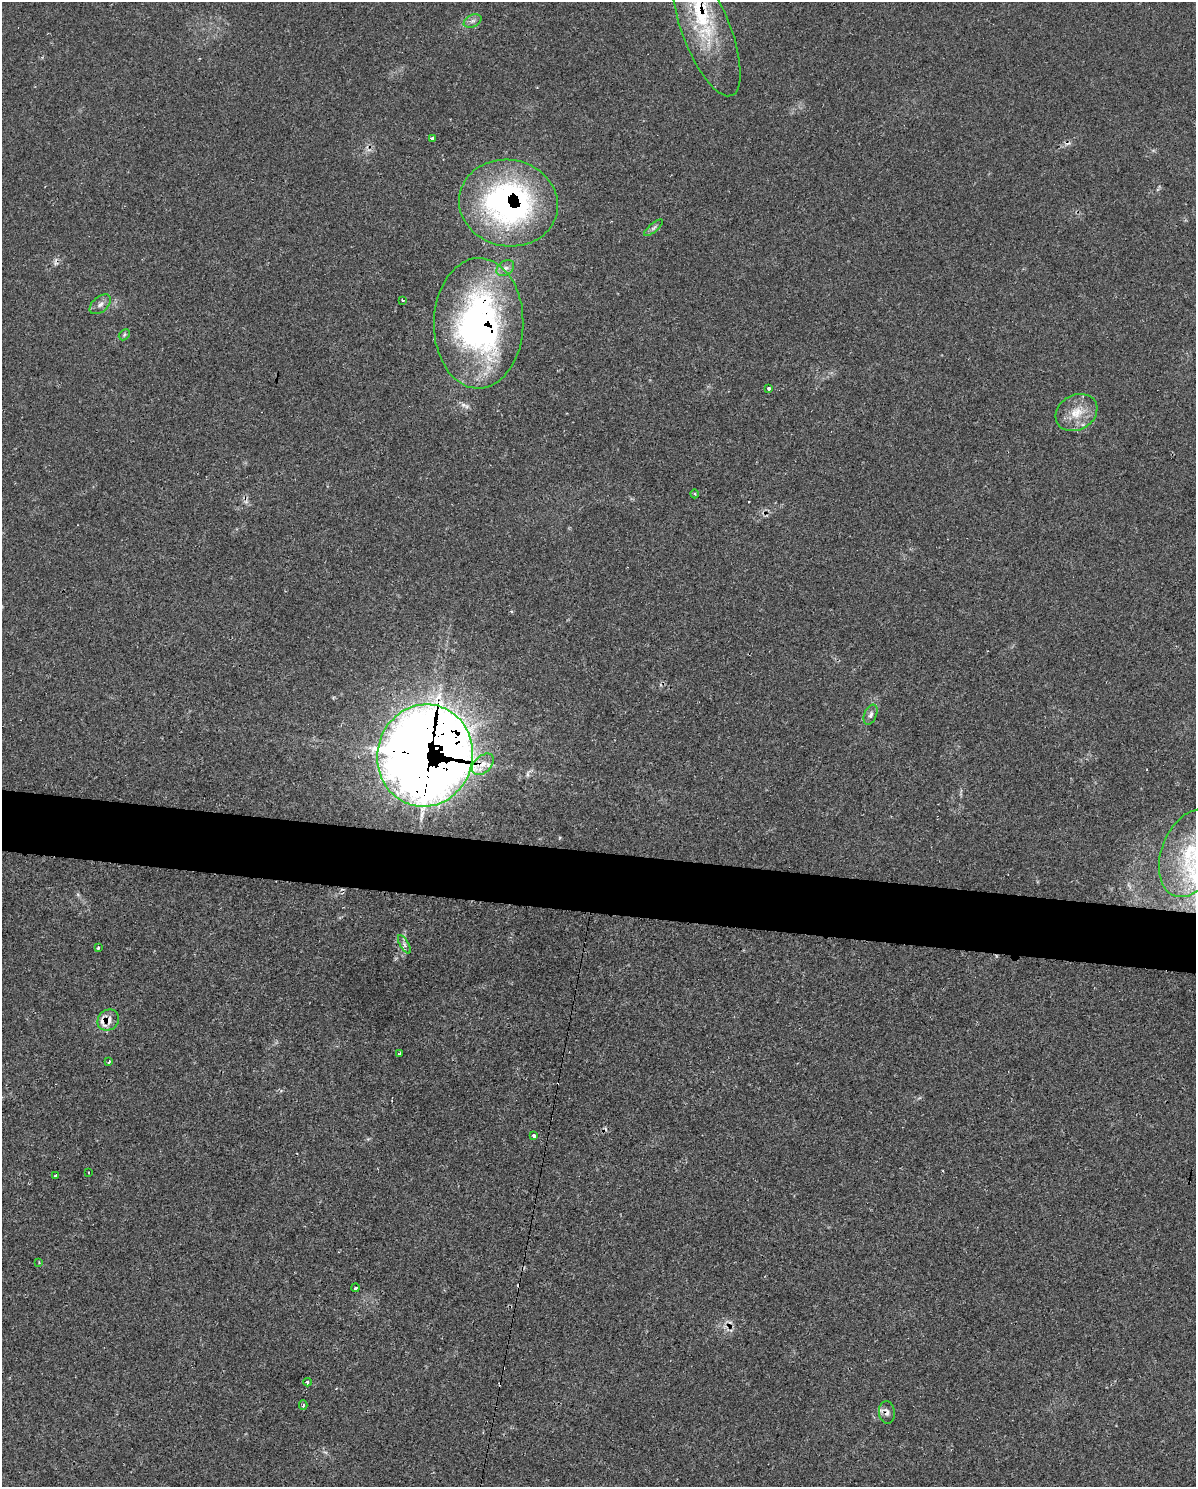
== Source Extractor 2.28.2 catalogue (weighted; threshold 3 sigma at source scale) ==
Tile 7 of 4 x 3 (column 3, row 2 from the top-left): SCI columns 2396-3589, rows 1725-3209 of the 4834 x 4855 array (HDU 1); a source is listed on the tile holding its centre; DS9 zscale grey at full resolution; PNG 1198 x 1489 px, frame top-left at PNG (2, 2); each listed source drawn as its Kron ellipse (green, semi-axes under 4 px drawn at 4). Shown black and unused: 4% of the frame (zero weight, under 2 of 3 exposures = <1% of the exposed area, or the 3 px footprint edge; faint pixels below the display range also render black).
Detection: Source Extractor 2.28.2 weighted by HDU 2 'WHT'; one run over the whole footprint, this tile lists its part. Background 0.046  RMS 0.005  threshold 0.0226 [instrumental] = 3 sigma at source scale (4.5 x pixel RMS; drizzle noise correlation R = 1.50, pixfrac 1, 0.05/0.05 arcsec/px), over >= 5 px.
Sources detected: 46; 2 inside a brighter object's white glare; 10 cosmic-ray / hot-pixel residue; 1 long thin detection or spike segment (spike, bleed or trail) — neither listed nor drawn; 3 inside a brighter listed object's ellipse — not listed separately; the other 30 listed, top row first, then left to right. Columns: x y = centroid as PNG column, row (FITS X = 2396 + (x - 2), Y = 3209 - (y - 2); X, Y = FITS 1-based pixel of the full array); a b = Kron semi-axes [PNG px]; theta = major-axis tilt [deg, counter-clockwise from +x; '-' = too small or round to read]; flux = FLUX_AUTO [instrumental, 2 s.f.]
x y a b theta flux
473 21 9 6 26 1.7
707 31 69 24 -69 42
432 138 4 3 - 2.3
508 203 49 43 -10 140
653 228 12 4 40 1.5
505 268 10 7 34 2
402 300 3 2 - 0.66
100 304 12 7 40 2.8
479 323 65 45 89 150
124 335 6 4 46 0.76
769 388 3 3 - 4.7
1076 413 22 17 29 11
695 494 4 3 - 0.51
871 715 10 6 66 1.9
425 755 51 47 75 1200
483 764 13 8 42 4.5
1190 853 45 29 69 41
404 944 10 4 -61 1.5
98 948 3 3 - 1.2
108 1020 11 10 - 5.5
400 1053 4 3 - 2.1
109 1062 3 2 - 0.69
534 1136 4 3 - 1.9
88 1172 2 2 - 0.48
55 1176 3 3 - 1.8
39 1262 3 3 - 0.48
355 1288 4 3 - 3.5
307 1382 4 3 - 2.7
303 1405 4 3 - 0.97
887 1412 11 8 -84 2.6
Overlapping masked pixels (flux is a lower limit): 6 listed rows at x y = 508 203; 479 323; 425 755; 483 764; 108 1020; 887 1412
Isophote crosses this tile's border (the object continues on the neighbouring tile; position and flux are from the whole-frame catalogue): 1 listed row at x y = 1190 853